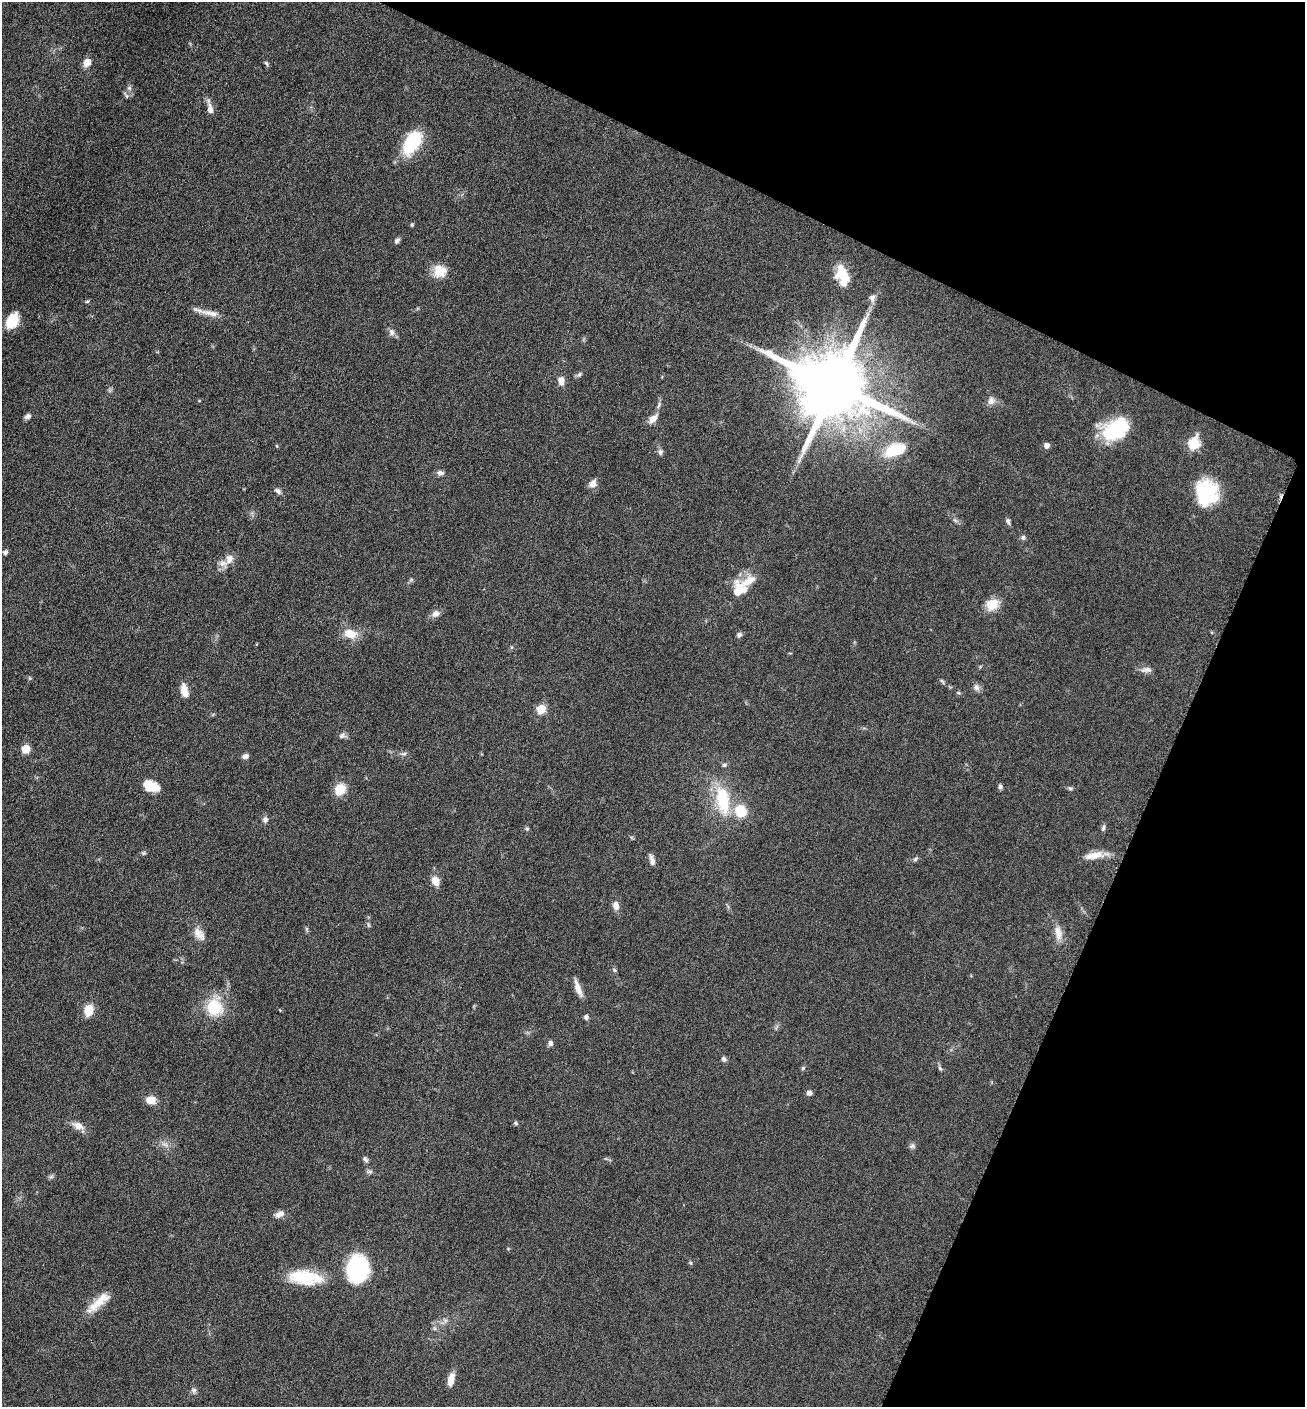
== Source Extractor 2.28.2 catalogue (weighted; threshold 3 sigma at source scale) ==
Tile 8 of 4 x 4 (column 4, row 2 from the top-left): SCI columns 4195-5497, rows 2814-4218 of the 5649 x 5632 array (HDU 1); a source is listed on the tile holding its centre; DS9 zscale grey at full resolution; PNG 1307 x 1409 px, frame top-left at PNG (2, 2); no overlay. Shown black and unused: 23% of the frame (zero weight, under 6 of 12 exposures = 1% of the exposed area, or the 3 px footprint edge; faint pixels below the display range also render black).
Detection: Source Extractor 2.28.2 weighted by HDU 2 'WHT'; one run over the whole footprint, this tile lists its part. Background 0.088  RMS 0.0039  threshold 0.0158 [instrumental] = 3 sigma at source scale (4.09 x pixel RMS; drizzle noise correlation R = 1.36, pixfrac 0.8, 0.05/0.05 arcsec/px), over >= 5 px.
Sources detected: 98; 2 inside a brighter object's white glare — not listed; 2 inside a brighter listed object's ellipse — not listed separately; the other 94 listed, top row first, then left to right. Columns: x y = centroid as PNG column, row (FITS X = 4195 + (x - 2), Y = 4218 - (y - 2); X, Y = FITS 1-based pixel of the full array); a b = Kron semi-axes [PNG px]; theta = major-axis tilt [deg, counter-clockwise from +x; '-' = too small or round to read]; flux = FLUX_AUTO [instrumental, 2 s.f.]
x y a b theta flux
87 63 9 7 57 3
266 63 8 4 -55 0.59
129 88 6 6 - 0.81
126 95 11 4 -58 0.61
210 109 12 7 -84 2.3
412 143 26 13 59 23
412 225 5 4 - 0.46
397 241 7 5 53 0.97
440 271 16 15 - 5.8
842 275 21 12 -76 10
872 298 10 8 82 1.5
87 301 6 4 27 0.45
197 310 19 4 -16 1.9
213 313 11 7 -21 2.1
12 321 15 10 66 8.3
392 332 9 7 -73 1.4
579 374 7 5 67 0.73
561 381 11 7 -86 2.3
834 385 20 17 -22 4700
199 401 4 3 - 0.29
991 401 10 8 71 1.9
28 416 8 6 33 1.3
653 419 11 7 42 3
1116 429 30 20 32 21
1194 443 6 6 - 33
1047 445 5 5 - 1.9
277 446 5 3 - 0.34
895 450 27 13 20 13
660 452 7 6 - 1.1
440 473 10 6 -2 1.2
593 484 12 8 64 2
278 491 10 6 -39 1.1
1206 493 28 24 -87 21
1008 521 8 5 -66 0.86
1023 538 7 6 - 0.82
5 552 6 5 - 0.88
229 559 14 10 68 2.8
739 591 19 17 67 8.2
992 604 14 12 29 5.7
435 613 10 8 39 1.8
350 634 17 11 -19 5.4
739 635 7 5 45 1
1147 670 15 7 3 1.8
942 681 7 4 -45 0.56
976 687 9 7 -49 1.4
184 690 17 8 -76 3.4
541 709 5 5 - 14
342 736 8 7 - 1.2
26 749 5 5 - 13
403 754 9 5 1 0.91
245 756 7 6 - 1.4
724 765 6 5 - 0.77
151 786 17 10 -20 6.5
1000 787 6 5 - 0.8
1070 788 6 5 - 0.59
340 789 12 10 54 6.7
723 801 29 15 -75 18
741 811 16 13 -52 9.1
265 819 8 6 66 1.2
1103 828 8 5 75 0.8
527 829 6 5 - 0.56
143 853 7 5 -18 0.55
1094 856 25 9 11 4.9
915 859 7 5 37 0.67
652 860 14 5 -77 1.7
435 881 11 8 -67 3.4
616 906 8 6 -76 2.3
369 925 6 4 -70 0.5
307 929 6 4 -71 0.5
197 932 14 12 -58 3.3
1058 933 20 9 -80 3.5
614 970 6 5 - 0.56
578 988 19 6 -71 3.2
214 1007 18 17 - 13
89 1010 11 8 78 6.1
586 1017 5 5 - 1
550 1043 7 6 - 1
724 1059 6 6 - 0.95
803 1068 6 4 45 0.5
940 1068 7 5 -46 0.62
809 1093 6 6 - 1.2
151 1100 11 8 -3 3.9
516 1123 6 5 - 0.54
78 1126 15 8 -23 3
165 1144 11 3 -11 1.1
912 1146 8 6 1 0.88
365 1160 9 5 -62 0.94
279 1214 12 7 32 2
691 1263 5 3 - 0.43
356 1266 24 18 49 33
305 1277 39 16 -7 16
96 1304 31 10 38 6.8
451 1379 14 7 78 3.7
194 1390 8 6 -20 0.87